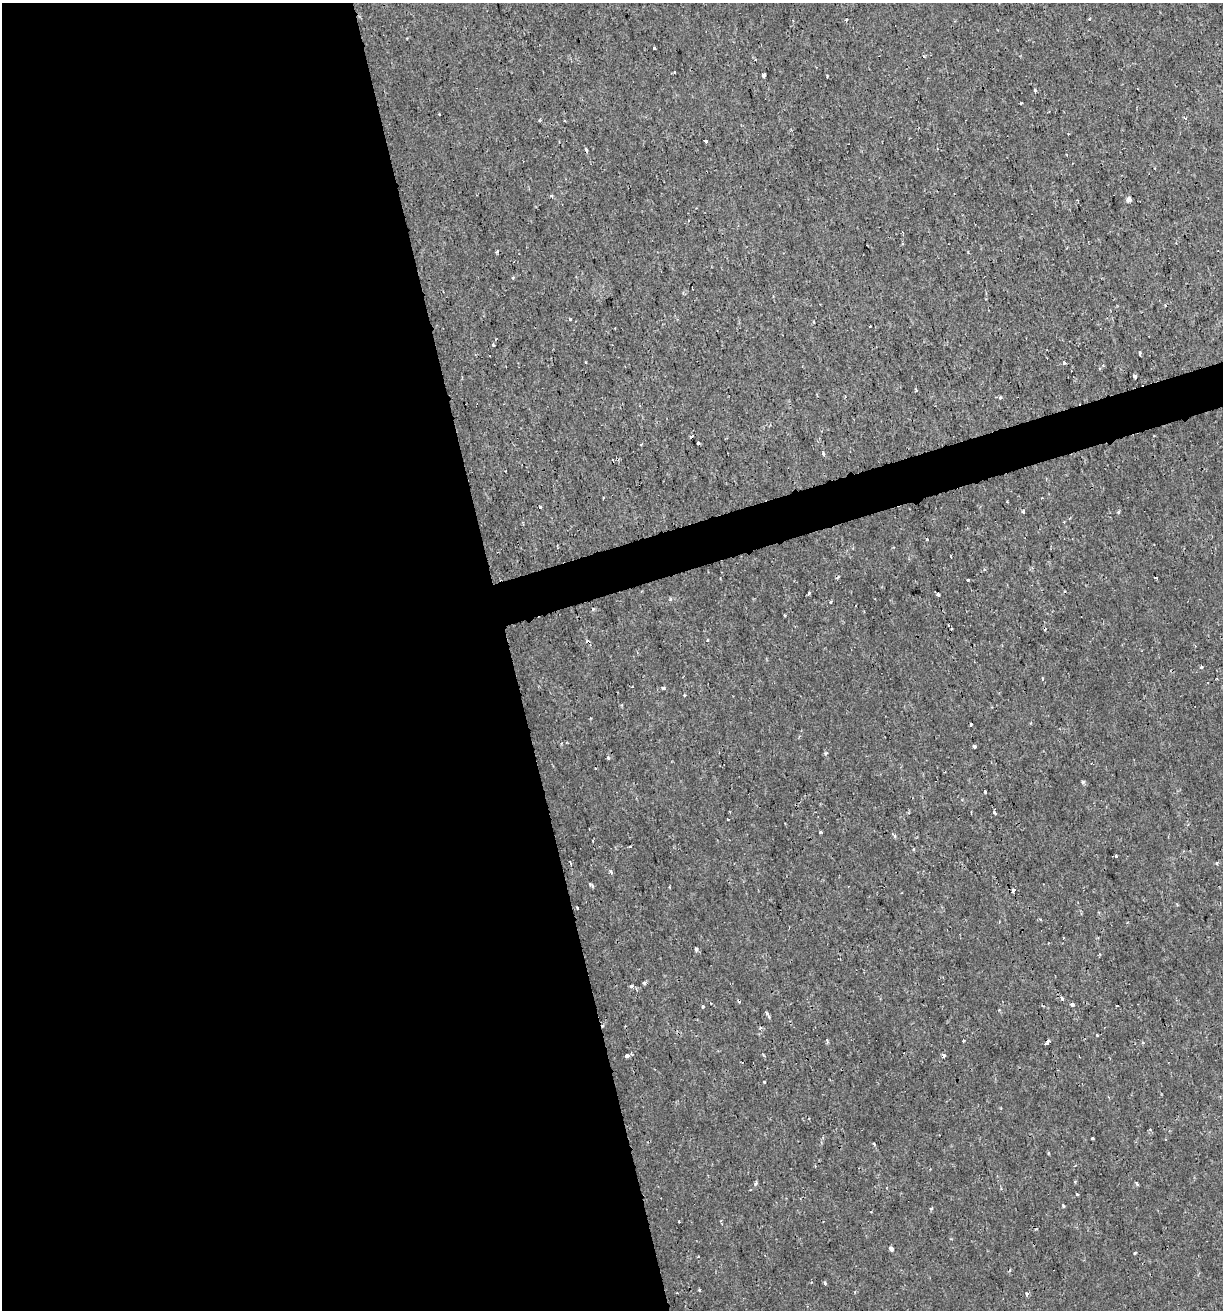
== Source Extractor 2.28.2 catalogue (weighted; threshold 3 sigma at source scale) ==
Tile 9 of 4 x 4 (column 1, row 3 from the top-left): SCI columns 53-1273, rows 1310-2617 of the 5039 x 5234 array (HDU 1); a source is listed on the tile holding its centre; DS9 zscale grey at full resolution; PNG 1225 x 1312 px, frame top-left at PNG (2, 3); no overlay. Shown black and unused: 44% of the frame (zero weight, under 2 of 3 exposures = <1% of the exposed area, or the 3 px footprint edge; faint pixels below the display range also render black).
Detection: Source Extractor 2.28.2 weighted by HDU 2 'WHT'; one run over the whole footprint, this tile lists its part. Background 6.39e-04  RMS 0.0011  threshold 0.00512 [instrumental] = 3 sigma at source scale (4.5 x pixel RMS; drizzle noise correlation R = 1.50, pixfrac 1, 0.0396/0.0396 arcsec/px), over >= 5 px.
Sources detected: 106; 10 cosmic-ray / hot-pixel residue — not listed; the other 96 listed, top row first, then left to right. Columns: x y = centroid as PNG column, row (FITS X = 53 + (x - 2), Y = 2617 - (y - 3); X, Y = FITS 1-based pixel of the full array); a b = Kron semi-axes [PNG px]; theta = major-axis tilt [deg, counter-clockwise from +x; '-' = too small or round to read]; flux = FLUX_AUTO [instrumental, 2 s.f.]
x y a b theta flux
1089 19 4 3 - 0.1
846 20 4 3 - 0.11
654 48 3 3 - 0.18
674 72 3 3 - 0.2
763 75 4 3 - 0.52
827 76 2 2 - 0.09
1035 91 3 3 - 0.23
1020 103 3 3 - 0.18
439 114 3 2 - 0.074
1185 118 5 3 - 0.12
564 120 3 2 - 0.14
705 141 4 3 - 0.42
586 149 4 3 - 0.26
1128 199 4 4 - 0.7
497 252 3 2 - 0.24
570 319 3 3 - 0.22
493 345 4 3 - 0.13
1140 354 4 3 - 0.23
1064 362 3 3 - 0.7
1103 365 3 3 - 0.2
1135 376 4 3 - 0.89
916 391 4 3 - 0.16
1000 398 3 3 - 0.27
692 436 4 3 - 0.35
698 443 3 3 - 0.31
641 444 3 2 - 0.13
823 454 3 3 - 0.51
603 497 3 2 - 0.14
1007 502 3 2 - 0.093
540 507 3 3 - 1.1
1023 512 3 3 - 0.39
1118 512 3 3 - 0.35
1155 577 3 2 - 0.15
837 578 5 3 - 0.13
968 580 3 3 - 0.19
808 593 4 3 - 0.31
938 594 4 3 - 1
670 599 5 3 - 0.13
831 602 4 3 - 0.13
593 609 4 4 - 0.16
784 615 3 3 - 0.19
948 625 3 2 - 0.1
951 629 3 2 - 0.11
1045 629 3 3 - 0.16
707 640 3 3 - 0.17
1201 667 3 3 - 0.28
1042 678 4 3 - 0.13
663 688 4 3 - 0.28
684 695 3 3 - 0.15
971 724 3 3 - 0.49
974 746 4 3 - 0.73
825 753 4 3 - 0.24
608 758 4 3 - 0.24
1083 782 5 4 - 0.18
985 792 3 3 - 0.48
995 813 3 3 - 0.66
728 819 3 2 - 0.086
821 832 3 3 - 0.33
630 847 3 3 - 0.66
913 849 4 3 - 0.14
1116 856 3 3 - 0.14
570 862 4 2 - 0.13
1217 863 5 4 - 0.16
611 872 5 4 - 0.27
592 885 8 3 -38 0.18
1013 891 5 3 - 0.33
577 908 3 2 - 0.1
1064 938 3 2 - 0.11
696 949 5 3 - 0.26
644 983 4 3 - 0.26
631 986 5 4 - 0.25
1062 999 3 3 - 0.64
1072 1004 4 3 - 0.44
703 1006 3 3 - 0.17
1117 1006 3 2 - 0.089
767 1013 7 5 -54 0.26
1097 1035 2 2 - 0.099
827 1040 4 3 - 0.19
964 1041 3 3 - 0.15
1047 1043 6 3 47 0.88
1143 1043 3 3 - 0.16
631 1054 5 2 - 0.098
627 1056 4 4 - 0.71
943 1056 4 4 - 0.35
764 1082 3 3 - 0.22
1093 1138 3 3 - 0.27
756 1183 4 3 - 0.26
1137 1184 7 3 -56 0.13
1077 1194 3 2 - 0.2
1063 1206 4 3 - 0.13
931 1208 3 3 - 0.37
891 1249 4 4 - 0.76
1135 1253 3 2 - 0.14
825 1283 3 3 - 0.23
699 1290 3 3 - 0.13
1027 1294 5 3 - 0.15
Overlapping masked pixels (flux is a lower limit): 1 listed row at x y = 1047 1043